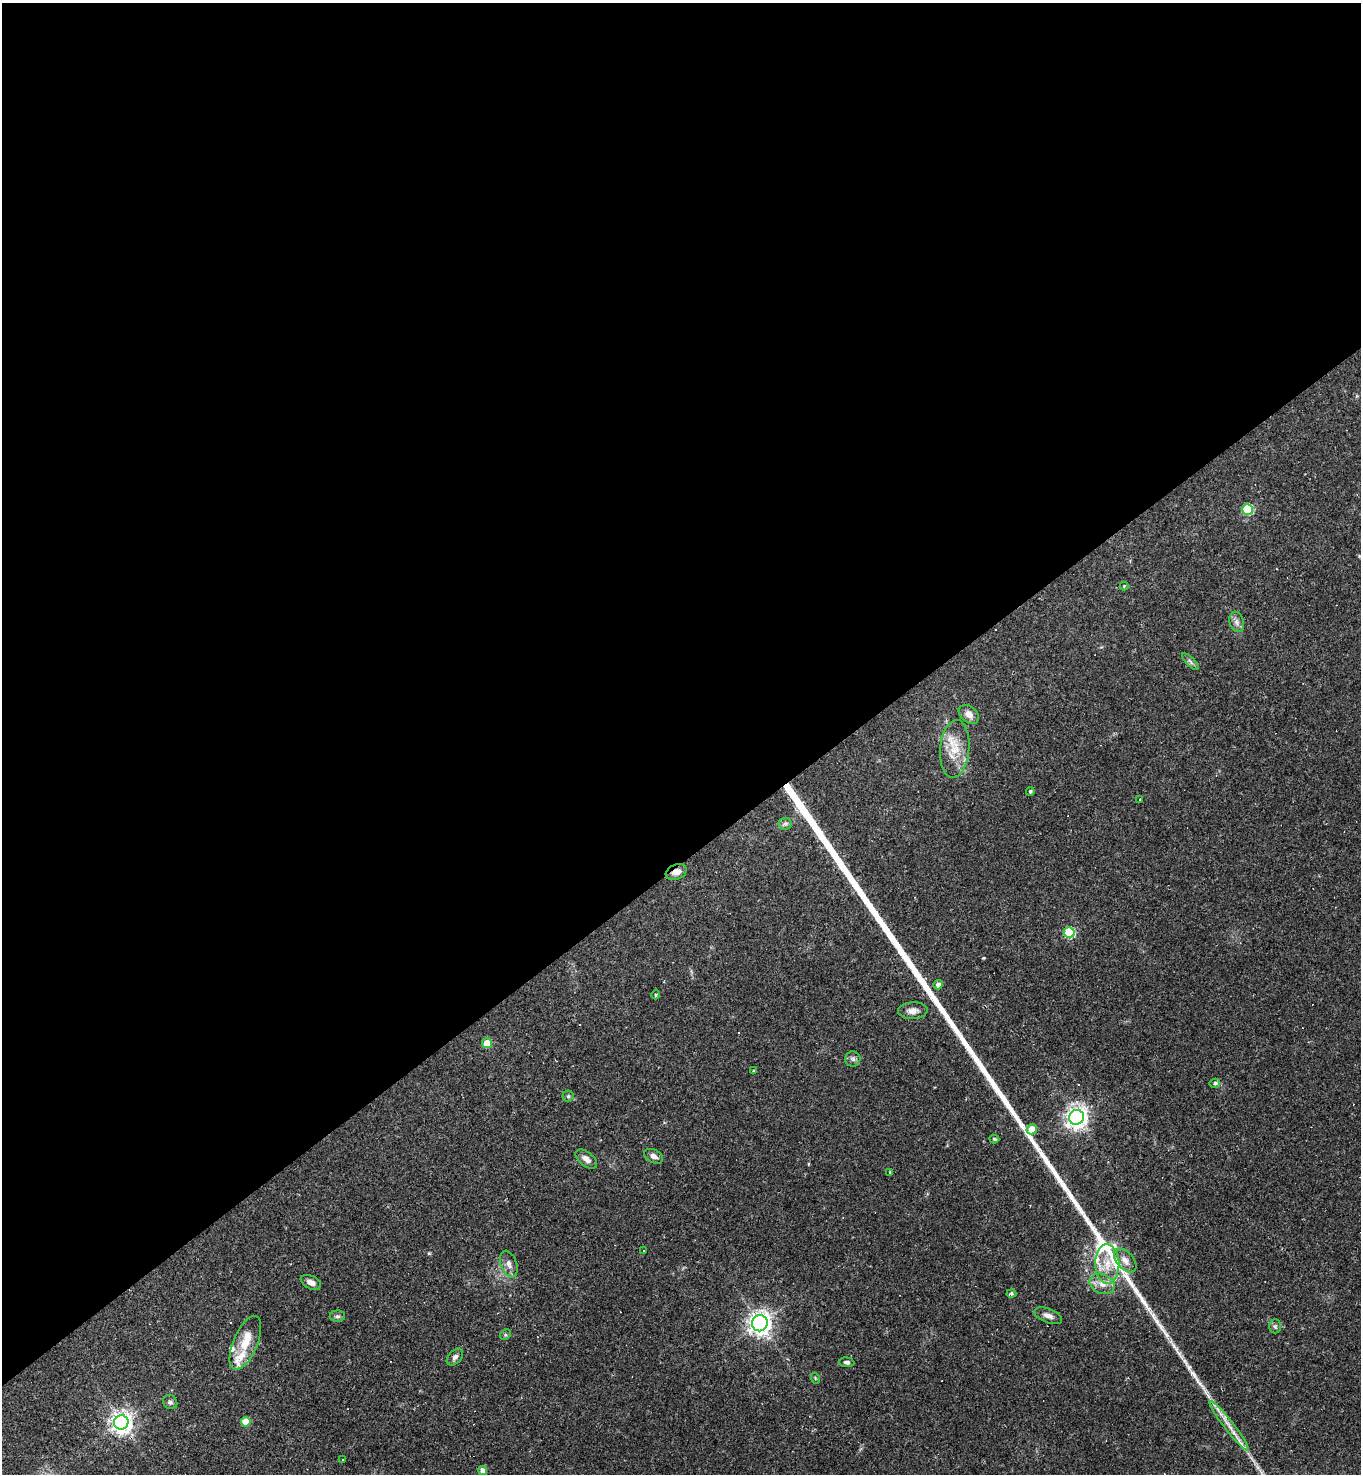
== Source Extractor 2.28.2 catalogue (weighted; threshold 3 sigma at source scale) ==
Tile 2 of 4 x 4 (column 2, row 1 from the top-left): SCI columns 1652-3010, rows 4415-5886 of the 5881 x 5886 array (HDU 1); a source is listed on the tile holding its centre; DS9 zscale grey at full resolution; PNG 1363 x 1476 px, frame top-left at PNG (2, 3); each listed source drawn as its Kron ellipse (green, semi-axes under 4 px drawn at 4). Shown black and unused: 59% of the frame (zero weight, under 2 of 3 exposures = <1% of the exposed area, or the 3 px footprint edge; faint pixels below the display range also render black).
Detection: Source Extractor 2.28.2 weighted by HDU 2 'WHT'; one run over the whole footprint, this tile lists its part. Background 0.0358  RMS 0.0049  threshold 0.022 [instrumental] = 3 sigma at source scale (4.5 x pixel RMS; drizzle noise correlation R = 1.50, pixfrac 1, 0.05/0.05 arcsec/px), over >= 5 px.
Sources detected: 64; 7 cosmic-ray / hot-pixel residue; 4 long thin detections or spike segments (spike, bleed or trail) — neither listed nor drawn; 6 inside a brighter listed object's ellipse — not listed separately; the other 47 listed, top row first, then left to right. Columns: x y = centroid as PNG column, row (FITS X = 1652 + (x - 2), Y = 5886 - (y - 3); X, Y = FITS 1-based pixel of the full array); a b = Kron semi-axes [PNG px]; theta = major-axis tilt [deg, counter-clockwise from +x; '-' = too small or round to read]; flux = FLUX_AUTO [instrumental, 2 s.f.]
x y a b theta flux
1248 509 5 5 - 32
1124 586 4 4 - 0.41
1237 622 10 7 -74 2.2
1190 662 11 4 -45 1.3
969 714 11 8 -41 3.2
955 749 29 14 85 12
1030 792 4 4 - 0.79
1140 799 3 2 - 0.66
785 824 6 6 - 1.3
676 872 11 7 21 3.5
1069 932 5 5 - 34
938 985 5 4 - 2.3
656 995 4 3 - 0.57
913 1011 15 8 2 3
487 1043 5 4 - 11
853 1059 8 7 - 1.4
754 1071 4 3 - 0.52
1215 1083 5 4 - 1
568 1096 5 5 - 0.82
1076 1117 7 7 - 290
1032 1129 5 5 - 8.2
994 1139 5 4 - 0.78
654 1156 10 6 -27 2.1
586 1159 12 7 -38 2.8
890 1172 3 2 - 0.68
643 1251 3 3 - 0.64
1125 1260 14 8 -48 3.8
509 1264 14 8 -70 2.7
1107 1264 19 12 -89 9.2
311 1282 11 6 -26 2.5
1102 1284 13 9 -23 4.4
1011 1293 5 4 - 0.84
337 1316 8 5 1 1.2
1048 1316 15 7 -21 2.6
760 1323 8 8 - 340
1275 1326 7 6 - 1
505 1335 6 4 46 0.72
245 1343 29 12 67 9.6
455 1357 10 6 46 1.9
847 1362 8 5 -5 1.3
815 1378 5 3 - 0.49
170 1402 7 6 - 1.3
121 1422 7 7 - 340
246 1422 5 5 - 11
1229 1426 31 5 -52 6
342 1460 3 3 - 0.89
483 1471 4 4 - 3.3
Overlapping masked pixels (flux is a lower limit): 1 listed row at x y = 676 872